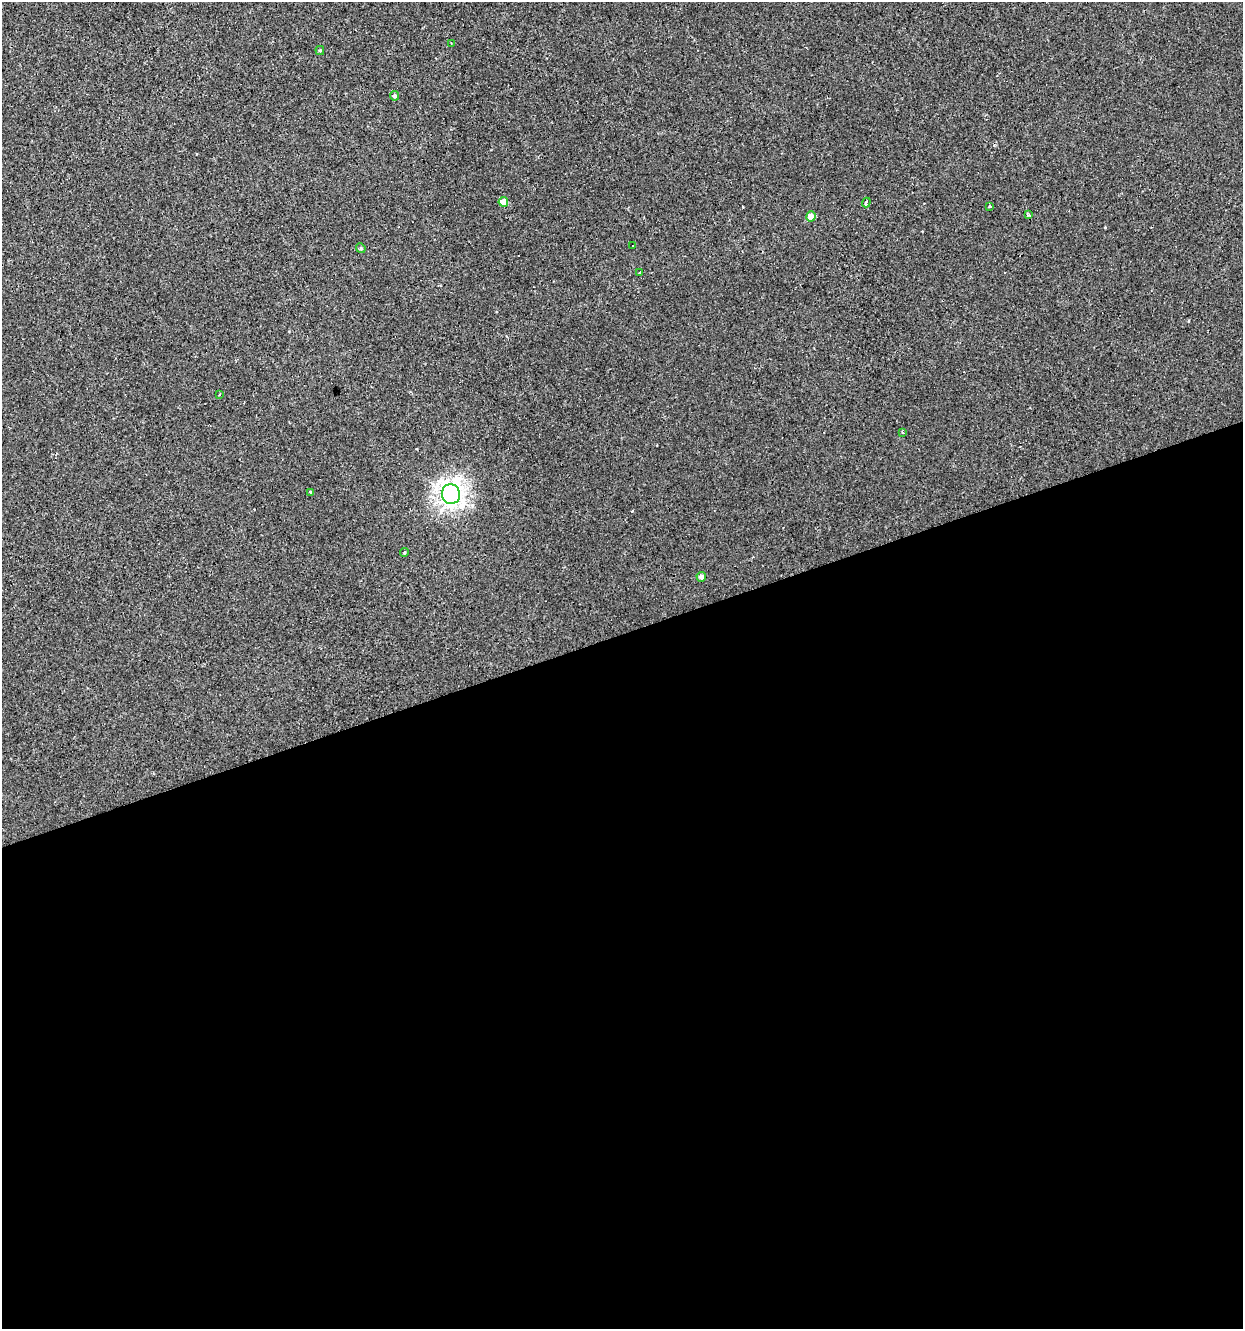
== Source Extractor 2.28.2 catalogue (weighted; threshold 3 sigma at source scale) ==
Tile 15 of 4 x 4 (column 3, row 4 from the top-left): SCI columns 2537-3777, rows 1-1327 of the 5123 x 5308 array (HDU 1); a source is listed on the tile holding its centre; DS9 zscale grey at full resolution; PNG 1245 x 1331 px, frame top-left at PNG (2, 2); each listed source drawn as its Kron ellipse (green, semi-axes under 4 px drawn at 4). Shown black and unused: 52% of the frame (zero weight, under 2 of 3 exposures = <1% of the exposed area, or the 3 px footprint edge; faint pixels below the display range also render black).
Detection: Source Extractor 2.28.2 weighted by HDU 2 'WHT'; one run over the whole footprint, this tile lists its part. Background -2.46e-04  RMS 0.0043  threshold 0.0194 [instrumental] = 3 sigma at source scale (4.5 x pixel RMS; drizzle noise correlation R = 1.50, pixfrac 1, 0.0396/0.0396 arcsec/px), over >= 5 px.
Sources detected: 21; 4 cosmic-ray / hot-pixel residue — neither listed nor drawn; the other 17 listed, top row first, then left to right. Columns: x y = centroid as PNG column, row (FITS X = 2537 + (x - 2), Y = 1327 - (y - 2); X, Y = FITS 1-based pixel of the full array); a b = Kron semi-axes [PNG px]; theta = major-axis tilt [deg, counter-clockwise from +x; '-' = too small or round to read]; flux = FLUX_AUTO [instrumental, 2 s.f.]
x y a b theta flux
451 43 3 2 - 0.32
320 50 4 4 - 0.61
395 96 4 4 - 0.87
503 202 5 5 - 5.6
866 202 5 3 - 2.3
990 206 3 3 - 3.6
1029 215 3 3 - 0.64
811 216 5 5 - 4.4
632 246 3 3 - 3.5
361 248 5 4 - 0.59
640 273 3 3 - 0.45
220 394 3 2 - 0.44
902 432 3 3 - 0.47
310 492 3 3 - 1.2
451 494 10 9 - 210
404 553 4 4 - 0.56
701 577 5 4 - 2.1